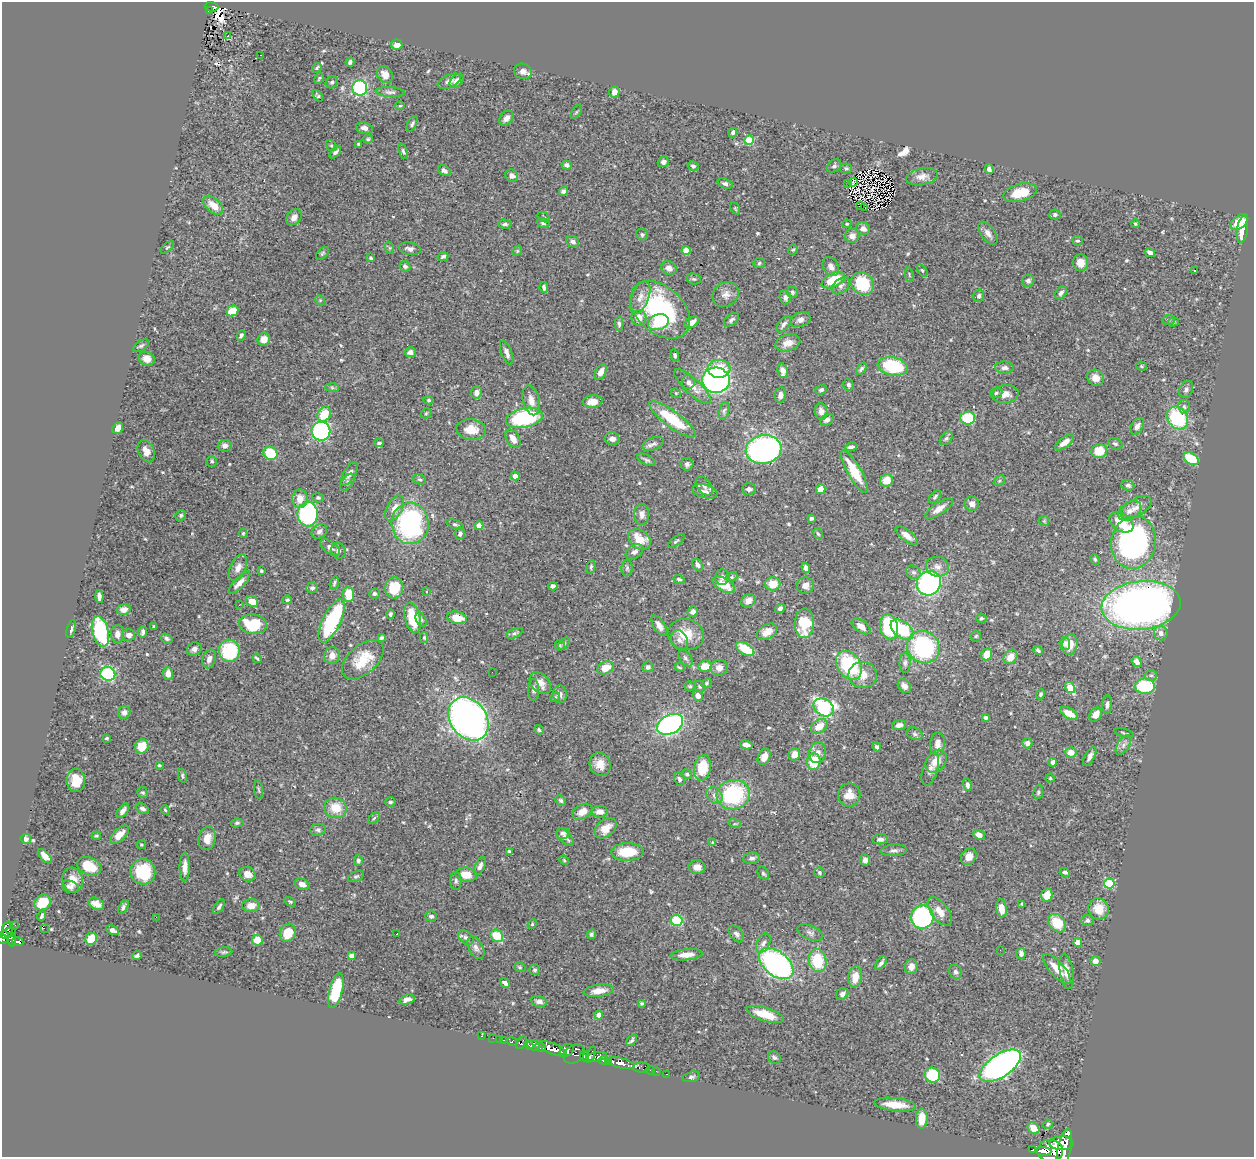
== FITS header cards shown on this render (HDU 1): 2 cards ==
NAXIS1  =                 1252
NAXIS2  =                 1155

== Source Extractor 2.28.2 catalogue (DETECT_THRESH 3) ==
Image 1252 x 1155 px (HDU 1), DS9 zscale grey, 1 PNG px = 1 image px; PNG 1256 x 1159 px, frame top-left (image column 1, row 1155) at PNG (2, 2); each listed source drawn as its Kron ellipse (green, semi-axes under 4 px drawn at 4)
Background 1.22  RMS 0.034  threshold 0.102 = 3 sigma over >= 5 px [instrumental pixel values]
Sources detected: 573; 3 with non-positive FLUX_AUTO (blend fragments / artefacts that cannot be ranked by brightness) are neither listed nor drawn; of the other 570, the 500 brightest by FLUX_AUTO listed and drawn (70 fainter detections omitted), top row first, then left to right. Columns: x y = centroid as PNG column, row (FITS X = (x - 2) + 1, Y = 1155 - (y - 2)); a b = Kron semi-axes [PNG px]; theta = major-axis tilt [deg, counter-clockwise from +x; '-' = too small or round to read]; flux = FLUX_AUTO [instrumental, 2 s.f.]
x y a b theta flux
212 7 7 5 -4 78
209 11 4 2 - 16
228 36 3 3 - 11
397 45 5 5 - 17
260 55 3 2 - 7
350 62 4 4 - 5.7
317 68 5 4 - 3.3
523 71 9 7 -17 13
385 74 9 7 -52 16
319 78 6 3 63 3
449 81 12 6 25 13
457 81 8 5 45 13
332 82 6 5 - 5.5
360 88 8 7 - 190
390 92 15 5 -4 7.8
614 92 5 5 - 13
318 96 7 4 -52 3.8
400 106 5 4 - 2.7
576 112 7 4 53 3.1
506 118 8 6 50 9.7
412 124 8 4 61 4.8
364 128 8 5 -12 12
733 133 5 4 - 5.9
368 139 5 4 - 2.9
749 140 5 4 - 130
358 144 3 3 - 4.1
331 145 6 5 - 3.2
403 151 8 4 -68 4.6
335 152 7 4 49 6.3
663 162 6 5 - 8.1
566 165 5 4 - 8.2
693 166 5 4 - 6
834 166 8 6 40 5.6
846 168 6 5 - 3.9
989 169 5 4 - 8.7
444 171 7 4 -35 8.2
512 176 7 5 -36 9.3
922 177 16 8 11 17
853 182 5 2 - 3.5
725 183 8 5 -20 7
848 183 3 2 - 4.1
564 191 5 4 - 7.2
1020 193 17 8 15 51
213 205 12 7 -42 29
860 206 4 2 - 3.7
735 208 6 4 -59 2.7
865 208 3 2 - 3
1055 214 5 5 - 5.2
294 217 9 6 45 15
544 217 7 4 -34 4.1
1239 222 10 6 39 47
543 223 6 5 - 5.2
505 224 7 4 -3 5.2
847 224 4 4 - 2.8
1135 224 4 4 - 3.1
863 229 7 6 - 12
1242 229 13 5 81 33
988 233 13 6 -54 13
642 235 6 5 - 4.9
852 236 7 7 - 15
1077 241 5 5 - 4.3
573 242 7 5 -23 7.5
167 247 8 4 40 3.2
390 248 6 4 -71 3.2
410 249 11 6 -10 9.9
686 250 4 4 - 41
793 250 5 4 - 3.4
517 251 5 4 - 2.8
322 253 8 4 45 4
1150 253 5 4 - 9.3
443 256 5 4 - 5.5
371 258 4 3 - 3.4
759 263 6 5 - 3.7
1081 263 8 7 - 19
405 266 5 5 - 4.8
831 266 10 7 -60 12
669 268 8 6 -26 11
922 270 7 3 -54 3
1195 271 3 2 - 5.4
909 275 7 3 -81 2.8
694 279 7 5 -14 4.3
833 280 12 7 26 68
1028 281 6 6 - 7.9
863 284 12 10 -40 100
841 286 10 6 40 9
544 287 5 3 - 5.5
792 292 6 5 - 4
1061 293 7 5 46 7.1
726 295 14 12 37 16
979 296 6 5 - 5.2
640 297 17 8 67 18
785 297 7 5 -74 7.8
320 300 6 4 -46 3.5
660 310 34 23 -42 260
232 311 6 5 - 56
639 318 8 7 - 21
731 320 9 5 38 6.6
801 320 10 7 19 11
1168 320 6 5 - 3.5
658 322 11 7 20 100
691 322 8 5 30 15
1174 322 5 4 - 3.7
619 324 7 4 -88 5.4
784 324 9 5 52 8.5
241 335 5 3 - 5.3
264 339 6 6 - 21
788 343 13 8 16 22
141 346 8 5 33 4.6
410 352 5 5 - 9.4
507 353 13 5 -69 11
675 355 6 4 -72 4
147 359 8 6 -25 19
893 366 15 9 -11 130
1141 366 5 4 - 2.8
1004 368 9 6 1 7.7
719 369 11 9 -1 53
861 369 7 4 52 4.8
783 371 7 5 -76 12
601 372 8 5 60 19
1096 378 9 7 -44 18
716 380 14 12 -6 590
688 382 7 6 - 7.2
848 385 6 5 - 5.9
693 387 24 8 -43 23
332 388 7 4 -3 3.8
1186 389 9 6 63 8.1
821 390 6 4 18 5.2
476 392 6 5 - 9.8
676 393 5 4 - 3
996 393 6 5 - 4.4
1005 394 13 9 8 19
780 395 8 5 81 12
428 400 5 4 - 3.3
531 400 15 8 -76 20
593 402 10 6 5 20
1184 407 7 6 - 6.7
724 411 9 5 74 5.5
821 412 8 6 -78 13
426 413 6 4 44 3.1
324 414 8 6 60 51
524 418 18 9 12 240
968 418 7 6 - 76
1177 418 12 9 -54 180
672 419 28 8 -36 100
827 420 7 5 32 7.4
1137 426 9 6 60 11
118 428 6 5 - 14
471 429 15 10 -6 35
321 431 9 9 - 390
946 438 8 5 49 4.9
513 439 10 6 -57 20
612 439 7 6 - 10
1065 442 11 5 37 20
379 443 5 3 - 4
653 444 11 6 21 8.7
1115 444 7 5 -26 5
225 446 7 6 - 11
851 447 6 3 8 5.2
764 450 18 14 11 580
146 451 12 8 -64 16
1099 451 8 7 - 48
270 453 7 6 - 79
1191 459 8 5 -33 81
646 460 10 5 -27 5.9
212 461 5 5 - 3.9
687 464 6 6 - 5.3
854 471 24 6 -60 69
350 474 13 6 59 13
515 476 4 4 - 19
420 480 7 5 -16 4.1
887 480 6 6 - 33
999 481 6 4 44 3.6
347 482 9 5 53 6.3
1128 485 6 5 - 5.8
704 486 11 6 -52 8
749 489 7 6 - 6.7
821 489 5 4 - 26
705 491 13 6 -15 9.9
935 497 8 4 46 4
318 498 5 4 - 3.9
300 499 9 8 - 22
972 504 7 7 - 13
395 508 14 7 62 23
1136 508 17 8 31 19
939 509 16 6 34 18
1130 511 12 8 33 17
308 514 12 10 88 290
642 514 10 7 88 12
181 515 5 5 - 5
811 518 4 3 - 5.1
1044 521 5 5 - 3.1
1121 522 13 8 -33 46
410 523 21 18 -87 370
455 525 9 4 -20 4.7
479 526 4 4 - 27
319 531 8 6 39 7.1
243 533 4 4 - 3
460 534 6 5 - 6.5
818 534 6 4 -61 3
907 535 13 5 -38 17
639 539 12 9 -38 44
676 541 9 3 37 3.6
1134 542 26 22 80 590
330 548 11 6 -34 9.7
338 551 8 7 - 6.8
634 552 9 6 33 10
1095 559 6 4 -63 3.3
698 565 6 4 -57 7.9
591 567 7 4 75 3.8
937 567 11 10 - 16
238 568 14 7 66 16
627 568 8 5 88 4.9
806 568 5 4 - 9.5
261 571 4 3 - 3.1
913 572 8 6 -29 6.7
722 577 8 7 - 8.3
732 577 6 4 21 3.7
679 579 6 4 -18 4
239 583 14 5 46 16
334 583 7 4 74 4.3
929 583 13 11 42 390
773 584 7 7 - 39
724 585 12 6 -29 49
553 586 4 4 - 7.6
805 586 8 8 - 12
312 588 6 5 - 5.8
394 588 10 9 - 65
426 591 3 3 - 10
374 594 5 5 - 6.4
348 595 8 5 -86 51
99 596 6 4 -84 9.2
287 600 5 4 - 3.5
252 601 6 5 - 31
748 601 7 6 - 16
239 605 3 2 - 4.9
1141 605 40 24 6 1300
780 608 5 4 - 6.4
124 610 7 5 10 12
693 612 5 5 - 11
390 614 5 4 - 4.2
413 618 15 7 -75 85
457 618 10 6 -11 39
981 618 5 4 - 3.6
421 620 7 5 -64 5.1
332 621 23 9 64 230
804 623 15 9 88 96
253 624 14 9 -8 100
659 626 12 5 -57 14
861 626 11 6 -36 17
154 627 3 3 - 2.7
889 627 12 9 -77 150
71 629 9 3 74 5.8
902 630 13 8 -37 120
100 632 15 8 -75 190
143 632 6 4 89 5.8
767 632 11 7 31 26
514 633 9 4 22 5.3
1161 633 7 6 - 12
117 634 9 6 89 13
686 634 18 15 -14 48
129 635 6 5 - 11
976 636 5 5 - 3.4
424 637 5 4 - 4.1
381 638 4 3 - 3.8
167 639 6 4 -34 5.1
679 640 11 8 -68 10
564 644 7 4 44 4.2
1065 644 6 5 - 8.2
1070 644 10 7 77 27
560 645 5 4 - 3.9
923 647 17 15 -46 250
194 649 7 6 - 10
745 649 10 5 -31 74
1038 650 5 3 - 4.5
229 651 11 10 - 140
987 654 6 5 - 36
332 655 8 7 - 18
1011 657 8 6 52 24
257 658 5 2 - 3.7
685 658 9 6 -53 6.6
209 659 9 6 74 11
363 660 25 14 41 61
1137 661 6 4 -51 15
905 663 10 5 90 7
849 665 16 11 -55 160
705 666 6 5 - 33
648 667 5 5 - 6.2
679 667 5 3 - 3.3
605 668 8 6 23 31
719 668 9 8 - 14
492 672 2 2 - 5.3
108 674 7 6 - 240
168 674 6 5 - 18
863 675 14 13 - 29
1151 675 6 5 - 5.2
540 683 13 8 -47 19
706 683 6 4 42 3.5
690 686 5 4 - 4
904 686 8 6 -52 11
1145 686 10 7 -2 130
700 687 6 5 - 3.8
1070 687 6 4 -56 82
534 690 11 5 90 6.7
560 694 9 7 -85 8.5
1040 694 5 4 - 4.4
698 696 5 5 - 13
555 697 5 4 - 3.2
1107 705 9 5 87 7.3
824 707 11 8 -34 370
124 712 6 6 - 9.5
1069 713 10 5 -28 31
1096 715 7 5 58 22
986 717 4 3 - 4.4
468 719 23 18 -53 1100
670 724 14 9 28 460
899 725 7 5 9 10
819 726 9 6 35 35
539 730 5 4 - 4.5
1124 733 10 3 -16 3.3
915 734 8 6 -21 6
107 738 4 3 - 3.2
1027 743 5 5 - 12
937 744 11 7 87 19
746 745 6 4 -13 9.9
1123 745 11 6 57 9.7
142 746 7 6 - 48
877 747 4 3 - 5.5
818 752 11 8 76 15
1071 752 6 5 - 23
794 754 6 5 - 21
1090 756 10 5 62 10
764 757 8 6 66 20
936 761 12 9 52 32
814 762 8 7 - 67
1053 762 4 4 - 7.3
600 764 12 10 -66 26
159 765 3 3 - 3.8
702 768 13 8 78 69
930 769 17 7 73 13
687 774 5 4 - 3.5
182 776 7 4 -80 4.2
1050 778 4 4 - 2.8
679 779 7 5 -62 4.7
76 780 12 9 -88 48
967 785 6 4 -75 8.2
259 790 9 3 -84 3.3
1038 792 7 5 81 4.2
143 793 6 5 - 3.9
714 795 9 7 -49 11
733 795 17 14 14 210
849 795 11 11 - 29
561 800 6 5 - 4.7
390 802 5 5 - 5.2
336 808 11 10 - 43
142 809 7 4 -30 6.4
165 810 5 3 - 2.7
123 811 8 4 52 12
582 812 10 7 29 22
600 812 8 6 -2 17
374 818 7 4 46 4.2
237 823 6 4 9 3.7
735 824 6 4 -17 3
605 828 12 8 38 28
318 830 8 5 6 6
563 833 7 5 13 6
119 835 11 6 44 23
979 835 6 4 -23 15
96 836 5 3 - 3.1
565 837 10 5 -46 12
207 838 12 8 80 23
26 839 5 5 - 6.5
880 839 7 5 6 8.8
713 843 4 3 - 4.7
141 845 5 4 - 3.4
894 850 13 6 4 8
509 852 4 3 - 3.6
628 852 16 9 1 64
45 856 9 4 -47 17
969 857 9 7 52 18
752 858 8 5 6 8.2
358 860 5 4 - 5.4
564 860 5 4 - 2.7
865 860 6 5 - 8.8
89 866 13 8 -22 52
480 866 9 5 67 8.7
185 867 14 5 89 16
697 867 8 6 -1 19
143 872 13 12 - 93
819 872 5 5 - 4.3
1065 872 5 3 - 5
763 873 7 5 -58 4.9
247 874 8 7 - 19
466 875 11 7 -8 30
356 876 8 5 25 4.5
73 880 13 10 -75 27
456 881 9 5 -89 5.9
302 884 8 5 -25 12
1109 884 5 5 - 150
70 887 9 6 -23 8.7
1047 895 7 5 78 33
43 902 8 7 - 56
290 902 6 4 -30 3.1
96 904 8 5 -25 18
1022 904 3 3 - 2.9
251 906 9 6 5 20
123 907 8 4 61 5.9
219 907 8 4 56 5.2
1001 909 9 5 -84 22
1098 909 11 10 - 35
940 911 16 8 -52 23
42 916 5 3 - 4.4
431 916 6 5 - 5.3
156 917 2 2 - 92
922 917 11 11 - 390
677 920 6 5 - 100
1087 920 6 5 - 5.7
1057 923 10 7 -51 58
532 924 5 4 - 3.1
15 925 2 2 - 12
44 928 3 2 - 19
8 929 7 5 88 380
113 930 7 4 -26 9.4
8 933 8 3 25 480
288 933 9 7 63 48
810 933 13 7 -25 9.2
397 934 2 2 - 4
591 934 5 4 - 4.5
736 934 10 6 -50 7.4
497 936 7 5 -44 67
3 938 6 5 - 640
466 938 9 6 -40 7.3
91 939 6 5 - 53
12 940 7 4 -79 290
257 940 5 5 - 30
18 942 6 3 -10 230
1078 942 4 4 - 38
763 943 10 6 63 9.5
476 948 12 7 -62 11
1000 950 2 2 - 31
224 952 9 4 6 4.6
1021 953 5 5 - 8.9
686 955 16 5 6 22
137 956 5 3 - 6.3
351 956 4 4 - 16
818 961 11 9 -77 93
1095 961 5 5 - 15
881 963 8 3 54 6.9
776 964 20 12 -39 600
520 967 6 4 -21 3.2
911 967 7 6 - 14
1057 969 19 7 -47 33
535 970 5 5 - 4.6
1066 971 18 6 -81 19
955 972 7 6 - 5.7
855 977 10 7 82 32
505 983 5 3 - 10
336 991 18 6 76 120
599 991 15 6 7 24
842 994 6 5 - 8.7
407 999 8 4 17 12
539 1001 8 5 -9 8.9
642 1003 3 3 - 3
765 1014 19 6 -17 45
599 1015 4 4 - 22
482 1036 3 3 - 21
493 1038 2 2 - 15
499 1039 2 2 - 13
504 1040 3 2 - 32
632 1040 7 4 50 4.6
512 1041 5 3 - 350
521 1043 7 4 57 320
529 1045 5 3 - 610
534 1045 6 5 - 1100
541 1047 5 3 - 600
552 1049 15 5 -22 3800
567 1050 7 6 - 1400
574 1054 11 8 35 710
591 1055 8 3 69 700
585 1056 5 3 - 960
597 1057 10 4 10 770
774 1058 7 6 - 4.7
604 1060 5 3 - 820
609 1062 4 3 - 1100
621 1063 14 5 -13 2200
1000 1066 24 11 33 900
641 1067 8 5 0 83
650 1070 4 2 - 27
656 1071 2 2 - 13
667 1074 3 2 - 25
932 1075 7 7 - 130
691 1077 9 5 15 5.6
895 1105 21 6 -6 39
922 1119 10 6 88 36
1048 1124 5 4 - 3.3
1033 1128 6 5 - 20
1061 1143 12 7 -1 2700
1064 1149 20 6 78 5300
1033 1150 4 3 - 130
1050 1150 13 10 -3 5200
1043 1151 8 4 -5 1800
At the frame edge (FLAGS 8, measured only in part): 2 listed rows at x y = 3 938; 1064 1149
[70 fainter detections neither listed nor drawn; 3 non-positive-flux detections neither listed nor drawn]